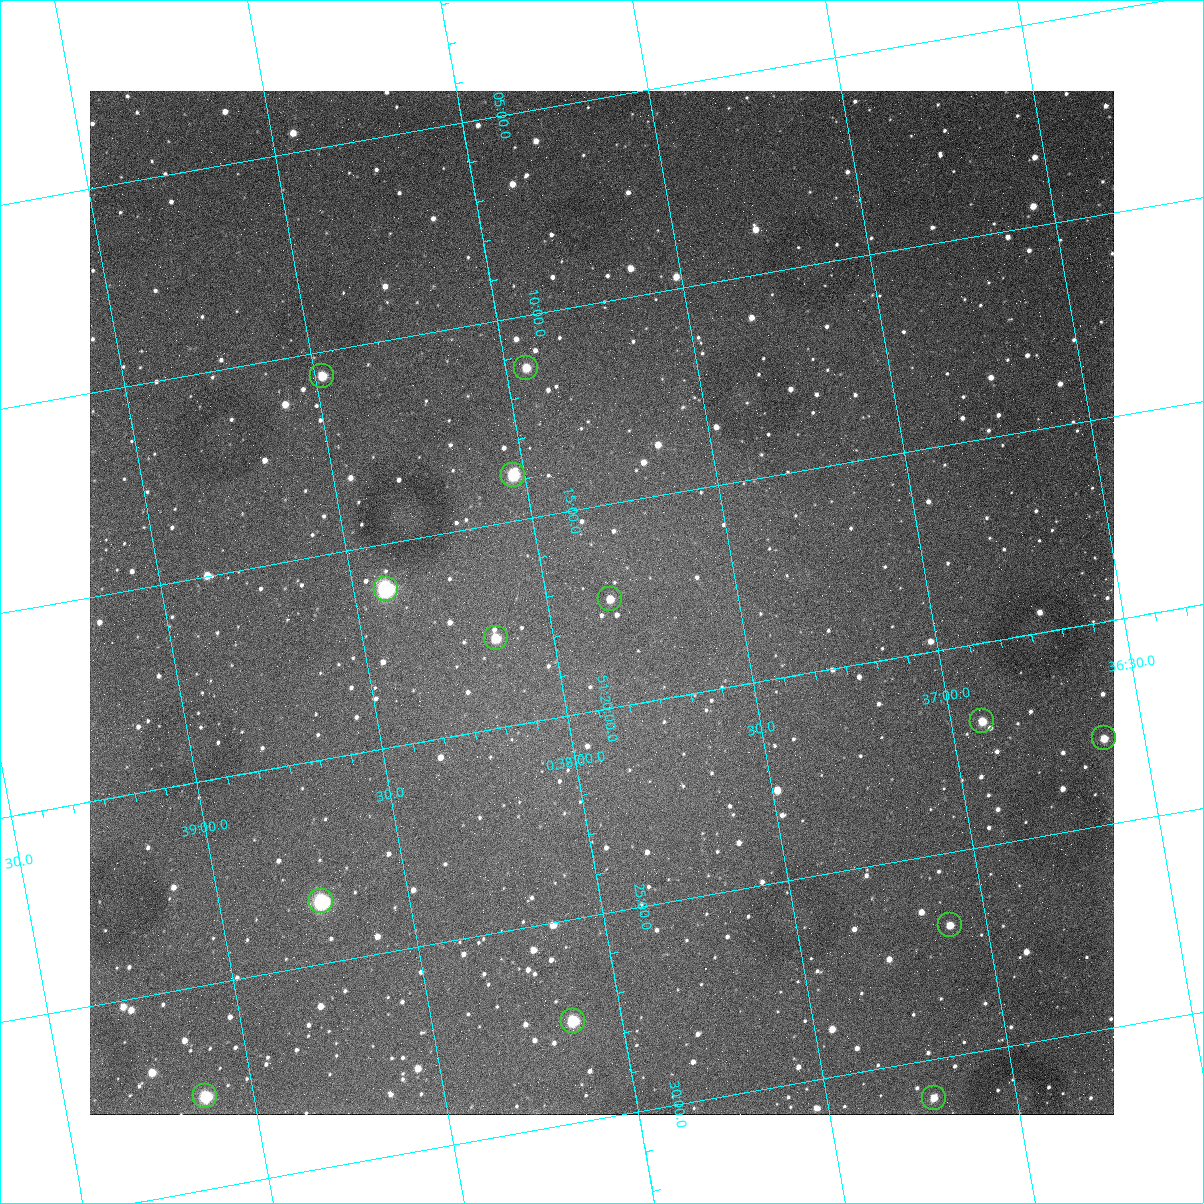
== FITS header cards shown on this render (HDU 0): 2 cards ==
NAXIS1  =                 1024
NAXIS2  =                 1024

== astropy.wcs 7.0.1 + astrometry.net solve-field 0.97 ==
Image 1024 x 1024 px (HDU 0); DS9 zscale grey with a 90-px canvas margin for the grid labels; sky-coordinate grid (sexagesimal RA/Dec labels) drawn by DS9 from the SOLVED WCS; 13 Tycho-2 reference stars matched to detected sources circled (green)
Header WCS: none
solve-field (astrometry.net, Tycho-2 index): SOLVED blind (the file carries no WCS)
Solved WCS: RA---TAN-SIP/DEC--TAN-SIP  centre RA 00:37:51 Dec +51:17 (9.46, +51.29 deg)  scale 1.49 arcsec/px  FOV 25.5' x 25.5'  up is -170 deg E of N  parity flipped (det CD > 0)
(file carries no celestial WCS; the grid is the blind solution)
Tycho-2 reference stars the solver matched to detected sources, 13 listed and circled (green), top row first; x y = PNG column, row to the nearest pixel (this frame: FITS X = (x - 90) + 1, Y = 1024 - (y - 91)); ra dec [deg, ICRS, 3 dp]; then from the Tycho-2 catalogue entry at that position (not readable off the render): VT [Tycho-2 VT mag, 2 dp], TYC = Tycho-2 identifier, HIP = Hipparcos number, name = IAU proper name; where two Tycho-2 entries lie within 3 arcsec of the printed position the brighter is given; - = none
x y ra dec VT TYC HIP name
526 368 9.486 +51.188 10.87 3261-2086-1 - -
322 376 9.620 +51.177 10.71 3261-2090-1 - -
513 475 9.507 +51.231 9.24 3261-2068-1 - -
386 589 9.604 +51.268 7.70 3261-1879-1 3018 -
610 599 9.459 +51.289 11.04 3261-1703-1 - -
496 638 9.538 +51.296 10.24 3261-1493-1 - -
982 721 9.229 +51.365 11.03 3261-2198-1 - -
1104 738 9.152 +51.381 11.06 3261-1519-1 - -
321 901 9.683 +51.391 7.88 3261-1837-1 - -
950 925 9.274 +51.446 10.91 3261-1253-1 - -
573 1021 9.532 +51.458 9.03 3261-1423-1 - -
205 1096 9.782 +51.462 9.45 3261-1155-1 - -
934 1098 9.305 +51.516 11.13 3261-2117-1 - -